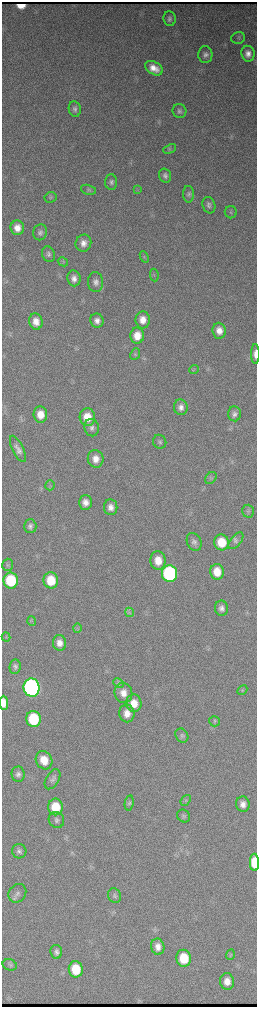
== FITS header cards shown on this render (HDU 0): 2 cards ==
NAXIS1  =                  510 / length of data axis 1
NAXIS2  =                 2010 / length of data axis 2

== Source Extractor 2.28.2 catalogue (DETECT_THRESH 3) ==
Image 510 x 2010 px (HDU 0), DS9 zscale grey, zoomed out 1/2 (1 PNG px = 2 x 2 image px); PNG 259 x 1009 px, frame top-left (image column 2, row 2010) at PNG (2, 2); each listed source drawn as its Kron ellipse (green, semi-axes under 4 px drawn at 4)
Background 3800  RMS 42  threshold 126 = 3 sigma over >= 5 px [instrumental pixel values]
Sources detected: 95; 2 cannot appear on this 1/2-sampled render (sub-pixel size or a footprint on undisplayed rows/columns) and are neither listed nor drawn; the other 93 listed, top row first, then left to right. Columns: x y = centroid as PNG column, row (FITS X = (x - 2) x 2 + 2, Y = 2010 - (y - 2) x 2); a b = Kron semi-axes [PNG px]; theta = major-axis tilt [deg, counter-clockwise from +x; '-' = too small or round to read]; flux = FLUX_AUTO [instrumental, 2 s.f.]
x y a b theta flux
170 19 7 6 - 2.8e+04
238 38 7 5 16 1.8e+04
248 54 8 6 -82 5.3e+04
205 55 8 7 - 3.8e+04
154 68 9 6 -31 9.2e+04
75 109 8 6 -79 2.9e+04
179 111 7 7 - 2.6e+04
170 149 7 4 22 1.5e+04
165 176 7 6 - 2.9e+04
111 182 7 6 - 2.6e+04
88 190 8 5 -15 2.0e+04
137 190 4 3 - 8.8e+03
189 194 8 5 -89 2.5e+04
50 197 6 5 - 1.6e+04
209 205 8 6 -75 3.1e+04
231 212 6 6 - 1.7e+04
17 228 7 7 - 8.7e+04
40 232 8 7 - 3.1e+04
83 243 8 7 - 6.5e+04
48 254 8 6 -66 2.8e+04
144 257 6 3 -66 1.2e+04
63 262 5 4 - 1.1e+04
154 275 6 2 -82 9.0e+03
74 278 8 6 -82 4.9e+04
96 282 10 7 -87 4.8e+04
143 320 8 7 - 8.3e+04
36 321 8 6 -81 8.0e+04
97 321 7 6 - 4.6e+04
219 331 8 6 -85 7.5e+04
137 336 8 7 - 1.1e+05
135 354 6 4 65 1.4e+04
255 354 10 3 -90 5.0e+04
194 370 5 3 - 1.0e+04
181 407 8 7 - 4.5e+04
40 414 8 7 - 1.1e+05
234 414 7 6 - 3.4e+04
87 417 9 7 -86 1.6e+05
92 428 9 7 -78 3.7e+04
160 442 7 6 - 2.3e+04
18 449 14 5 -64 5.0e+04
96 459 9 8 - 8.0e+04
211 478 7 5 45 1.8e+04
50 485 5 5 - 1.5e+04
85 502 7 6 - 5.7e+04
111 507 8 6 -83 5.4e+04
248 511 6 6 - 1.9e+04
30 526 7 6 - 3.1e+04
236 541 10 5 50 2.9e+04
194 542 9 7 -67 3.6e+04
222 542 8 7 - 2.2e+05
158 561 9 7 -84 1.3e+05
7 565 6 5 - 1.8e+04
217 572 8 7 - 1.4e+05
170 574 8 7 - 1.5e+06
11 580 8 7 - 4.4e+05
51 580 8 7 - 2.1e+05
221 608 7 6 - 3.9e+04
130 612 5 2 - 9.8e+03
32 621 5 3 - 1.2e+04
77 628 4 3 - 1.1e+04
6 637 4 2 - 6.1e+03
59 643 8 6 -82 7.3e+04
15 667 7 5 83 2.5e+04
118 683 5 4 - 1.6e+04
32 688 9 8 - 3.2e+06
242 690 5 2 - 8.5e+03
123 693 10 8 -74 8.5e+04
4 703 7 4 -88 3.2e+04
134 703 9 8 - 1.2e+05
127 713 9 7 -81 8.2e+04
34 719 8 7 - 4.7e+05
214 721 5 5 - 1.6e+04
182 735 7 6 - 2.3e+04
44 760 9 8 - 1.4e+05
18 774 8 6 -83 3.5e+04
52 779 11 6 58 2.9e+04
186 800 6 4 50 1.5e+04
129 803 7 4 80 1.6e+04
243 804 8 6 -78 5.8e+04
55 807 8 7 - 2.5e+05
183 816 7 6 - 2.1e+04
56 820 8 7 - 3.3e+04
19 851 7 7 - 3.1e+04
254 862 8 4 -89 2.7e+05
17 893 10 8 52 4.2e+04
114 896 8 6 -61 2.3e+04
158 947 8 6 -80 6.5e+04
56 952 7 6 - 3.1e+04
230 955 5 3 - 1.1e+04
184 958 8 7 - 2.8e+05
10 965 7 5 -16 2.0e+04
76 969 8 7 - 2.6e+05
227 981 8 7 - 8.5e+04
At the frame edge (FLAGS 8, measured only in part): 2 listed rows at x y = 255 354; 254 862
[2 sub-pixel or undisplayed-footprint detections neither listed nor drawn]